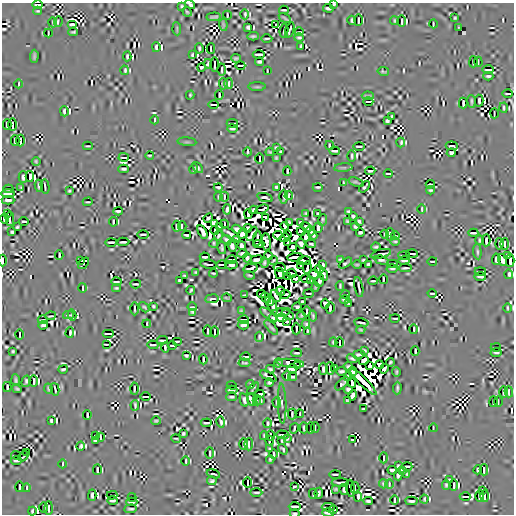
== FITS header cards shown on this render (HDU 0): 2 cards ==
NAXIS1  =                  512
NAXIS2  =                  512

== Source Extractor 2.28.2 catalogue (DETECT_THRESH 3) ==
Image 512 x 512 px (HDU 0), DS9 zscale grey, 1 PNG px = 1 image px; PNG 516 x 516 px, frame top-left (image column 1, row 512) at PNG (2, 3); each listed source drawn as its Kron ellipse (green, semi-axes under 4 px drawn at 4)
Background -3.57e-08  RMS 4.0e-06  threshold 1.20e-05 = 3 sigma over >= 5 px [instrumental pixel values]
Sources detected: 1050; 55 with non-positive FLUX_AUTO (blend fragments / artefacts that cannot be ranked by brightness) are neither listed nor drawn; of the other 995, the 500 brightest by FLUX_AUTO listed and drawn (495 fainter detections omitted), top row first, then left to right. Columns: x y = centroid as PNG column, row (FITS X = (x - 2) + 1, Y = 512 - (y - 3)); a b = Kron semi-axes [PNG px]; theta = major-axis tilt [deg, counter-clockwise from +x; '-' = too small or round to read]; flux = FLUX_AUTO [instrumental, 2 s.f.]
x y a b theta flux
38 4 5 2 - 6.5e-04
190 4 5 3 - 5.2e-04
334 4 3 3 - 3.5e-04
182 6 3 3 - 3.7e-04
328 8 5 3 - 6.8e-04
284 10 5 2 - 3.4e-04
38 11 4 3 - 3.4e-04
187 12 5 2 - 4.0e-04
245 14 5 2 - 4.4e-04
227 15 4 2 - 4.0e-04
214 17 7 3 3 6.0e-04
285 18 6 2 -34 4.5e-04
455 18 3 3 - 3.4e-04
352 20 4 3 - 4.2e-04
358 20 6 2 89 5.4e-04
58 21 5 2 - 3.7e-04
394 21 4 2 - 3.7e-04
402 21 6 2 -89 9.1e-04
53 22 5 2 - 5.1e-04
72 24 5 2 - 8.1e-04
276 24 2 2 - 6.2e-04
433 24 4 2 - 4.6e-04
223 25 6 2 -84 4.2e-04
248 27 4 3 - 4.3e-04
459 28 4 3 - 3.6e-04
177 29 6 2 -86 3.6e-04
290 30 8 2 71 4.6e-04
284 31 7 2 79 5.8e-04
73 32 5 3 - 4.6e-04
299 32 4 2 - 4.0e-04
48 33 4 2 - 3.5e-04
253 36 6 3 3 5.3e-04
267 38 5 2 - 4.1e-04
299 38 4 2 - 4.2e-04
301 46 4 2 - 5.0e-04
156 47 5 3 - 6.7e-04
199 48 5 2 - 4.6e-04
211 49 5 2 - 4.2e-04
259 54 6 2 0 1.6e-03
192 55 4 3 - 4.2e-04
34 56 6 3 87 5.3e-04
127 56 5 2 - 3.7e-04
236 59 5 4 - 4.6e-04
259 62 4 3 - 4.4e-04
473 62 5 2 - 5.9e-04
478 62 5 2 - 3.4e-04
208 64 4 3 - 3.8e-04
214 64 7 2 -90 6.3e-04
240 65 5 2 - 1.2e-03
202 67 4 2 - 5.6e-04
125 70 5 2 - 4.6e-04
222 70 6 2 89 6.2e-04
488 70 6 2 0 5.9e-04
267 71 4 2 - 3.4e-04
383 71 6 3 -10 3.7e-04
488 76 5 3 - 4.9e-04
229 83 5 2 - 5.2e-04
19 84 4 2 - 3.9e-04
223 84 6 3 -87 6.7e-04
257 87 9 3 0 4.4e-04
508 94 5 2 - 4.1e-04
190 95 4 3 - 3.6e-04
219 95 5 2 - 4.5e-04
368 96 6 2 -3 3.9e-04
368 101 5 2 - 1.2e-03
479 101 6 3 -88 6.0e-04
471 102 6 2 -86 5.0e-04
463 103 5 2 - 4.2e-04
214 104 5 2 - 4.2e-04
503 108 5 2 - 4.4e-04
64 111 5 3 - 6.7e-04
494 113 5 2 - 4.7e-04
392 116 3 3 - 3.6e-04
155 120 4 2 - 4.5e-04
387 121 4 3 - 4.6e-04
232 123 5 2 - 5.9e-04
7 124 5 3 - 8.5e-04
13 125 6 2 -89 4.0e-04
232 129 5 2 - 5.5e-04
15 140 5 3 - 9.1e-04
21 141 6 2 -90 5.3e-04
187 142 9 3 -4 3.6e-04
401 142 5 2 - 4.4e-04
329 145 4 2 - 3.4e-04
88 146 5 2 - 3.4e-04
359 146 6 2 0 6.9e-04
452 146 6 2 -7 4.4e-04
276 147 3 3 - 3.4e-04
335 151 5 2 - 5.9e-04
248 152 4 2 - 3.8e-04
270 152 4 3 - 3.6e-04
281 152 4 3 - 3.8e-04
451 153 4 3 - 3.9e-04
150 155 4 2 - 3.7e-04
352 156 5 2 - 4.5e-04
124 157 5 2 - 4.5e-04
259 158 5 2 - 5.5e-04
276 158 4 3 - 3.8e-04
36 162 4 2 - 3.4e-04
198 167 6 3 -49 4.7e-04
343 168 9 3 5 4.2e-04
124 169 5 3 - 5.6e-04
194 169 5 2 - 3.9e-04
287 171 5 2 - 3.4e-04
370 171 5 2 - 3.6e-04
388 173 4 2 - 5.1e-04
30 176 5 2 - 7.7e-04
23 177 6 3 -89 6.5e-04
356 182 8 2 -22 4.4e-04
343 183 4 2 - 3.7e-04
430 184 5 2 - 4.1e-04
39 186 6 3 -83 6.5e-04
45 186 7 2 -81 5.6e-04
21 187 4 2 - 3.4e-04
218 187 4 2 - 4.0e-04
276 187 4 3 - 5.5e-04
318 187 5 2 - 4.8e-04
364 187 7 3 50 3.3e-04
8 189 5 2 - 3.6e-04
430 190 4 3 - 3.4e-04
69 191 3 3 - 3.4e-04
8 194 7 2 1 8.4e-04
289 195 4 2 - 3.5e-04
218 197 4 2 - 4.2e-04
224 197 5 2 - 5.0e-04
284 197 7 2 89 7.0e-04
265 198 8 3 -17 5.1e-04
8 200 6 3 0 7.0e-04
88 202 5 2 - 3.5e-04
227 209 5 3 - 6.4e-04
262 209 7 2 20 3.5e-04
422 209 5 2 - 3.6e-04
253 210 4 3 - 4.7e-04
118 211 5 2 - 3.5e-04
348 211 3 3 - 3.5e-04
7 213 3 2 - 4.3e-04
306 213 4 3 - 3.8e-04
248 214 5 2 - 1.0e-03
318 214 3 3 - 4.2e-04
353 216 4 3 - 4.7e-04
265 217 4 2 - 5.3e-04
5 218 5 3 - 1.4e-03
208 218 5 3 - 7.3e-04
10 219 7 2 89 6.1e-04
322 220 6 3 69 3.6e-04
24 221 5 2 - 8.0e-04
348 221 4 3 - 4.0e-04
359 221 3 3 - 4.0e-04
113 222 5 2 - 4.0e-04
289 222 4 3 - 3.9e-04
301 222 4 3 - 4.4e-04
214 224 4 2 - 9.8e-04
224 224 4 2 - 3.5e-04
177 226 5 2 - 5.4e-04
182 226 5 2 - 6.9e-04
285 226 4 3 - 7.8e-04
17 227 4 3 - 4.2e-04
219 227 4 2 - 5.4e-04
306 227 5 3 - 3.7e-04
318 227 5 3 - 1.7e-03
355 227 4 3 - 4.0e-04
248 228 4 3 - 5.9e-04
237 229 5 4 - 5.4e-04
215 230 4 2 - 2.1e-03
301 231 4 3 - 1.3e-03
311 231 5 3 - 5.2e-04
12 232 4 3 - 4.1e-04
203 232 7 3 -62 1.2e-03
360 232 4 3 - 4.3e-04
473 233 5 2 - 4.3e-04
143 234 6 2 0 6.4e-04
231 234 11 3 -33 8.3e-04
242 234 5 3 - 9.0e-04
252 234 8 3 60 6.0e-04
385 234 4 2 - 6.3e-04
390 234 6 2 90 3.8e-04
186 235 4 2 - 4.4e-04
278 235 4 3 - 6.6e-04
287 235 3 2 - 1.6e-03
313 235 5 3 - 4.5e-04
218 236 5 3 - 4.1e-04
395 236 4 2 - 3.7e-04
306 237 4 3 - 7.9e-04
257 238 7 2 83 6.2e-04
285 238 5 2 - 2.0e-03
237 239 4 4 - 8.9e-04
226 240 5 3 - 6.2e-04
479 240 4 2 - 3.8e-04
486 240 6 2 88 3.8e-04
395 241 5 2 - 3.6e-04
111 242 5 2 - 8.1e-04
123 242 6 2 4 3.4e-04
266 242 9 3 -85 5.6e-04
214 243 4 3 - 4.1e-04
288 243 4 3 - 5.7e-04
259 244 5 2 - 2.2e-03
301 244 5 4 - 7.6e-04
311 244 5 3 - 4.4e-04
499 244 6 2 -88 1.0e-03
505 244 6 2 -90 7.1e-04
242 245 4 4 - 4.6e-04
232 246 6 4 -70 7.4e-04
293 247 4 3 - 6.0e-04
376 247 5 3 - 4.1e-04
222 248 6 3 -79 5.5e-04
477 252 8 3 -85 4.5e-04
242 253 5 3 - 4.0e-04
412 253 6 2 -2 4.9e-04
381 254 10 3 13 1.4e-03
59 255 5 2 - 3.8e-04
404 255 6 2 -1 7.2e-04
507 255 3 3 - 3.8e-04
268 256 4 3 - 4.6e-04
205 257 5 2 - 6.1e-04
295 257 8 3 6 1.1e-03
247 258 4 3 - 5.1e-04
232 259 5 2 - 6.3e-04
340 259 3 3 - 3.6e-04
496 259 5 3 - 1.1e-03
2 260 6 2 90 9.9e-04
81 260 2 2 - 4.3e-04
257 260 6 3 7 8.7e-04
273 260 4 2 - 4.2e-04
363 260 3 3 - 3.6e-04
382 260 7 3 -15 4.7e-04
404 260 6 2 0 9.3e-04
502 260 6 3 -73 4.5e-04
304 261 7 3 7 3.4e-04
432 261 5 2 - 4.3e-04
510 261 6 2 90 6.9e-04
84 263 7 2 49 4.7e-04
264 263 5 3 - 4.6e-04
345 263 7 3 33 4.8e-04
392 263 6 2 0 3.3e-04
208 264 8 2 -8 3.9e-04
222 264 5 2 - 5.2e-04
323 264 3 2 - 3.4e-04
368 264 4 3 - 4.7e-04
231 265 6 3 10 5.5e-04
301 265 4 3 - 5.7e-04
357 265 4 2 - 3.4e-04
280 267 6 2 -7 8.5e-04
307 267 6 2 83 1.8e-03
250 268 7 3 14 1.0e-03
392 268 5 2 - 4.8e-04
405 268 6 2 4 4.4e-04
319 269 4 3 - 6.8e-04
480 271 5 2 - 6.7e-04
196 272 4 3 - 3.5e-04
213 273 4 2 - 3.8e-04
280 273 5 3 - 1.2e-03
291 273 5 3 - 3.4e-03
314 274 5 5 - 6.5e-04
509 274 5 2 - 6.1e-04
250 275 5 2 - 4.2e-04
323 275 6 3 -69 3.4e-04
184 276 3 3 - 3.5e-04
288 276 3 2 - 4.6e-04
480 277 6 2 -3 8.3e-04
295 278 4 2 - 1.7e-03
306 279 5 2 - 9.6e-04
383 279 5 2 - 5.6e-04
180 280 4 3 - 3.5e-04
310 281 3 2 - 3.7e-04
319 281 6 3 69 5.8e-04
373 281 4 2 - 3.8e-04
116 282 5 2 - 4.4e-04
136 284 5 2 - 3.4e-04
340 286 5 3 - 4.0e-04
316 287 4 2 - 3.8e-04
359 287 10 2 -80 8.1e-04
83 288 5 2 - 5.6e-04
116 288 4 3 - 3.6e-04
191 290 4 2 - 3.7e-04
281 291 5 3 - 5.1e-04
309 293 5 2 - 5.7e-04
432 293 4 2 - 4.8e-04
262 294 4 3 - 9.0e-04
285 294 5 2 - 1.5e-03
345 294 5 2 - 3.4e-04
245 295 4 2 - 3.6e-04
276 296 6 2 -60 1.2e-03
227 298 5 2 - 3.6e-04
266 298 6 3 -52 4.9e-04
212 299 7 2 7 4.0e-04
345 300 5 2 - 6.0e-04
270 301 5 2 - 4.9e-04
302 302 3 3 - 4.7e-04
325 304 5 3 - 7.6e-04
348 304 3 3 - 4.2e-04
153 306 3 3 - 3.5e-04
273 306 9 3 -74 6.9e-04
144 307 6 2 -49 3.6e-04
192 307 4 2 - 4.8e-04
297 307 5 3 - 4.7e-04
330 308 6 2 83 3.3e-04
507 308 5 2 - 3.4e-04
134 309 6 2 -89 3.5e-04
241 311 4 4 - 3.6e-04
307 311 5 2 - 9.8e-04
192 312 4 2 - 3.9e-04
281 312 9 2 7 4.0e-04
69 315 5 2 - 4.7e-04
72 315 5 2 - 4.6e-04
269 315 10 2 -36 5.7e-04
288 315 7 2 -31 3.4e-04
50 316 5 2 - 4.9e-04
301 316 4 3 - 3.7e-04
313 316 5 3 - 5.0e-04
273 318 4 3 - 6.1e-04
281 318 5 3 - 4.1e-03
395 318 5 2 - 3.9e-04
244 319 5 2 - 3.4e-04
43 320 5 2 - 4.8e-04
286 321 3 2 - 7.5e-04
361 323 7 2 -9 7.8e-04
147 324 4 2 - 4.6e-04
306 324 4 3 - 4.4e-04
43 325 4 3 - 3.8e-04
243 325 5 3 - 6.4e-04
271 327 9 2 -48 6.8e-04
296 329 6 2 89 5.8e-04
414 329 5 2 - 5.2e-04
361 330 4 2 - 3.6e-04
208 331 5 2 - 4.8e-04
307 331 4 2 - 5.9e-04
215 332 5 2 - 6.8e-04
70 333 5 2 - 5.4e-04
20 334 5 2 - 3.8e-04
108 334 6 2 0 6.8e-04
259 337 5 2 - 3.4e-04
162 340 5 2 - 4.0e-04
177 341 5 2 - 3.9e-04
333 342 5 3 - 4.2e-04
339 343 5 2 - 6.6e-04
106 344 4 2 - 3.5e-04
153 345 5 2 - 3.6e-04
172 345 4 2 - 5.3e-04
165 347 5 2 - 3.4e-04
496 347 5 2 - 3.4e-04
364 350 4 2 - 3.9e-04
13 351 3 3 - 3.5e-04
415 351 5 2 - 4.6e-04
496 352 6 2 -2 5.3e-04
297 353 5 2 - 3.4e-04
359 354 6 3 13 3.6e-04
186 356 4 2 - 4.3e-04
246 356 5 2 - 4.4e-04
203 359 5 2 - 4.8e-04
352 359 5 3 - 4.6e-04
364 360 5 3 - 1.3e-03
390 362 4 2 - 3.6e-04
244 363 6 3 -7 3.7e-04
278 363 4 3 - 4.1e-04
290 363 14 3 -5 4.7e-04
297 365 3 2 - 3.5e-04
379 365 4 3 - 1.0e-03
348 366 4 3 - 4.2e-04
370 366 4 3 - 3.6e-03
330 368 6 2 88 3.6e-04
335 368 4 2 - 5.6e-04
63 369 5 3 - 4.1e-04
270 369 4 3 - 4.4e-04
292 369 5 3 - 9.7e-04
323 369 6 3 -88 5.8e-04
384 369 5 3 - 6.2e-04
341 371 5 3 - 4.1e-04
353 372 4 3 - 7.7e-04
396 372 4 2 - 3.9e-04
268 376 9 3 -26 4.8e-04
287 376 5 2 - 8.8e-04
293 377 4 3 - 3.8e-04
348 377 4 3 - 5.2e-04
16 380 6 3 -86 5.6e-04
26 381 6 3 74 4.7e-04
34 381 6 2 -89 1.1e-03
363 381 18 3 -45 3.7e-03
269 383 4 3 - 5.1e-04
352 383 5 3 - 1.2e-03
250 384 4 2 - 3.9e-04
342 384 8 3 46 4.8e-04
232 385 5 2 - 4.1e-04
7 387 5 2 - 3.4e-04
48 388 5 2 - 3.8e-04
397 388 6 3 88 5.8e-04
17 389 5 3 - 3.8e-04
55 389 6 2 -76 5.1e-04
134 389 6 2 89 5.6e-04
253 389 7 2 48 3.9e-04
348 389 4 3 - 5.8e-04
232 390 5 2 - 3.5e-04
503 392 6 2 -89 8.3e-04
509 392 5 2 - 6.3e-04
260 394 4 2 - 4.2e-04
353 395 5 3 - 6.5e-04
146 397 5 2 - 5.7e-04
232 397 5 3 - 4.6e-04
251 399 6 3 -76 8.6e-04
244 400 7 3 -77 5.7e-04
257 400 5 2 - 7.7e-04
261 401 4 2 - 3.5e-04
347 401 3 3 - 3.9e-04
277 402 5 2 - 6.7e-04
493 402 5 2 - 5.0e-04
498 402 5 2 - 3.5e-04
282 404 20 2 -88 6.2e-04
135 405 5 2 - 5.0e-04
364 409 4 3 - 3.8e-04
292 414 5 2 - 4.0e-04
300 414 4 2 - 3.5e-04
87 415 5 2 - 5.1e-04
51 421 4 3 - 3.5e-04
156 421 4 3 - 3.8e-04
221 422 6 2 -77 4.8e-04
206 423 5 2 - 4.4e-04
268 423 5 2 - 4.6e-04
315 427 5 2 - 3.3e-04
294 428 5 2 - 5.0e-04
304 428 5 3 - 5.4e-04
310 428 6 2 90 7.4e-04
433 428 4 2 - 3.4e-04
183 434 3 3 - 4.2e-04
271 435 5 2 - 3.6e-04
282 435 6 2 -2 3.9e-04
95 436 2 2 - 3.7e-04
264 436 4 3 - 3.8e-04
100 437 4 2 - 4.5e-04
176 438 5 2 - 3.4e-04
287 439 4 2 - 3.4e-04
352 440 3 3 - 4.1e-04
95 441 4 2 - 3.6e-04
270 441 4 2 - 4.3e-04
282 441 3 2 - 3.6e-04
243 444 6 2 -89 9.1e-04
249 444 6 2 90 7.9e-04
80 446 4 3 - 3.8e-04
270 449 3 3 - 4.5e-04
283 449 6 3 -54 4.2e-04
26 453 3 2 - 3.7e-04
210 453 5 2 - 5.7e-04
274 454 4 2 - 5.3e-04
16 455 5 2 - 4.5e-04
23 456 6 2 45 4.0e-04
384 458 5 2 - 4.4e-04
16 460 6 2 -1 6.6e-04
270 460 4 3 - 4.0e-04
186 461 4 2 - 4.1e-04
63 464 4 2 - 3.8e-04
398 466 3 3 - 3.7e-04
407 466 5 2 - 7.3e-04
97 470 5 2 - 4.7e-04
392 470 5 3 - 7.2e-04
402 470 4 3 - 3.8e-04
478 470 4 3 - 6.1e-04
484 470 6 2 89 4.8e-04
213 474 7 2 -19 6.2e-04
335 474 5 2 - 5.8e-04
407 474 3 3 - 3.6e-04
398 475 5 3 - 3.9e-04
449 480 3 3 - 3.7e-04
212 481 5 3 - 4.2e-04
248 482 5 2 - 1.0e-03
340 482 8 2 -2 9.2e-04
383 484 4 3 - 5.7e-04
389 484 4 2 - 5.9e-04
446 485 5 3 - 4.0e-04
454 485 6 2 -89 9.7e-04
19 487 5 2 - 4.8e-04
294 487 3 2 - 3.9e-04
27 488 4 2 - 3.8e-04
351 488 9 2 -81 1.5e-03
355 488 6 2 90 4.0e-04
335 489 4 3 - 3.8e-04
344 490 5 3 - 6.3e-04
482 490 3 2 - 3.4e-04
256 492 6 2 -1 5.4e-04
319 493 5 3 - 6.7e-04
313 494 5 2 - 3.5e-04
92 495 5 3 - 8.2e-04
112 495 5 2 - 3.8e-04
358 496 5 2 - 4.3e-04
479 496 6 2 -90 1.7e-03
485 496 6 2 -90 1.3e-03
132 497 4 2 - 3.7e-04
465 497 5 2 - 4.8e-04
424 499 4 2 - 3.7e-04
394 500 4 2 - 4.5e-04
112 501 5 2 - 8.0e-04
368 501 5 3 - 5.1e-04
411 501 6 3 -2 5.2e-04
132 502 5 2 - 3.7e-04
295 506 6 2 0 1.6e-03
44 507 5 2 - 5.8e-04
328 507 6 2 0 4.8e-04
49 508 7 2 89 4.5e-04
131 509 6 3 5 5.2e-04
334 510 3 2 - 4.6e-04
32 511 4 2 - 5.4e-04
295 513 5 2 - 3.8e-04
328 513 6 3 0 2.1e-03
At the frame edge (FLAGS 8, measured only in part): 5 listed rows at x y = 190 4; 334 4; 2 260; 295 513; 328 513
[495 fainter detections neither listed nor drawn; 55 non-positive-flux detections neither listed nor drawn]